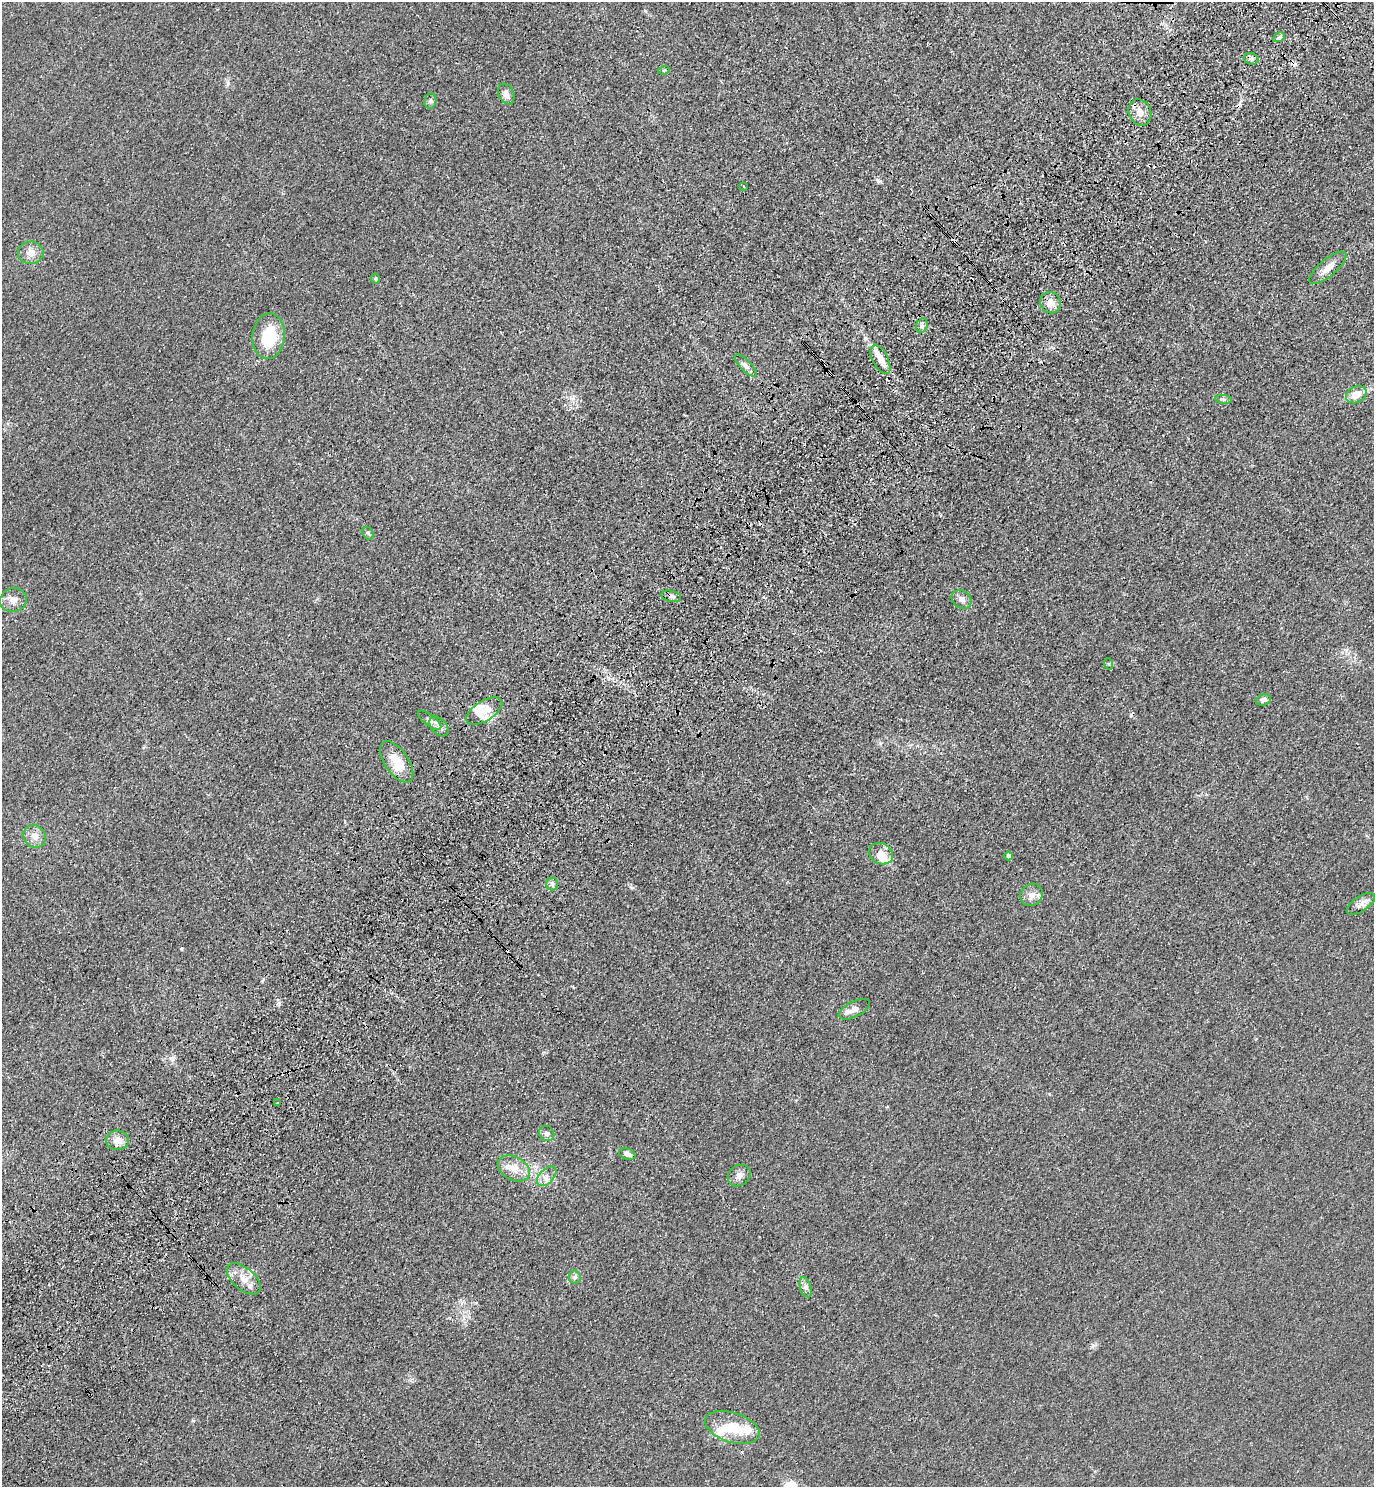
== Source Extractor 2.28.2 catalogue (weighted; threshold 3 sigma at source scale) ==
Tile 10 of 4 x 4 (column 2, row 3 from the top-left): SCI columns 1753-3124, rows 1573-3057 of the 6111 x 6115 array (HDU 1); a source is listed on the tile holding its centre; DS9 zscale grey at full resolution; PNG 1376 x 1489 px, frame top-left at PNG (2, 2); each listed source drawn as its Kron ellipse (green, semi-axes under 4 px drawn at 4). Shown black and unused: <1% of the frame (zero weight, under 3 of 4 exposures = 6% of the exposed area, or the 3 px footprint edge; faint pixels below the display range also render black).
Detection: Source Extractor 2.28.2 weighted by HDU 2 'WHT'; one run over the whole footprint, this tile lists its part. Background 0.0215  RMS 0.0053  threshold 0.0238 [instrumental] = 3 sigma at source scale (4.5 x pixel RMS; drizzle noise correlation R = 1.50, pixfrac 1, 0.05/0.05 arcsec/px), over >= 5 px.
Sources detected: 60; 7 cosmic-ray / hot-pixel residue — neither listed nor drawn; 8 inside a brighter listed object's ellipse — not listed separately; the other 45 listed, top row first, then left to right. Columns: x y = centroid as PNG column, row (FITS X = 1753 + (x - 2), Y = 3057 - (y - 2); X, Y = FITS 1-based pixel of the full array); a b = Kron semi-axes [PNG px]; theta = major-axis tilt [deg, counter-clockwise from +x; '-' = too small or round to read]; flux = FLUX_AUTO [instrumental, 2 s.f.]
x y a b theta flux
1279 37 6 4 29 0.96
1251 59 7 5 -22 1.5
664 70 5 3 - 0.52
506 94 11 7 -66 2.9
430 101 7 6 - 1.3
1140 112 13 11 -64 5.2
743 186 3 2 - 0.59
31 253 12 11 - 4.8
1328 268 23 8 40 5.6
375 278 5 5 - 0.9
1051 303 11 10 - 4.7
922 326 7 5 69 1.4
269 336 23 16 84 22
880 359 16 7 -63 6.6
746 365 14 5 -46 2.4
1356 395 11 8 28 7
1224 399 8 4 -8 1.1
368 533 6 5 - 0.95
671 596 10 5 -12 1.8
962 599 10 8 -34 2.6
13 600 14 11 14 4.4
1109 664 6 3 -71 0.54
1264 700 8 5 17 1.8
484 711 20 10 32 6.3
430 720 14 5 -37 2.2
439 726 11 7 -48 2.7
397 762 23 12 -56 12
35 836 12 10 -51 4.5
881 854 12 10 -25 5.1
1009 856 4 3 - 1.6
552 884 6 6 - 1.3
1032 895 12 10 44 3.7
1361 904 16 7 34 3.1
854 1009 17 7 27 3.7
277 1103 3 3 - 2
547 1133 8 7 - 1.6
118 1140 11 10 - 4.9
627 1154 8 5 -19 2.4
514 1168 17 11 -29 6.7
739 1175 12 10 38 3
547 1176 12 7 46 3.1
575 1277 6 6 - 1.2
244 1279 20 11 -41 7
806 1287 10 5 -71 1.9
732 1427 28 15 -17 18
Overlapping masked pixels (flux is a lower limit): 2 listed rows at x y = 880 359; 671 596
Unlisted compact peaks at least as high as the median listed source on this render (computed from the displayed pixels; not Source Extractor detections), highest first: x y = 228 83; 878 181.